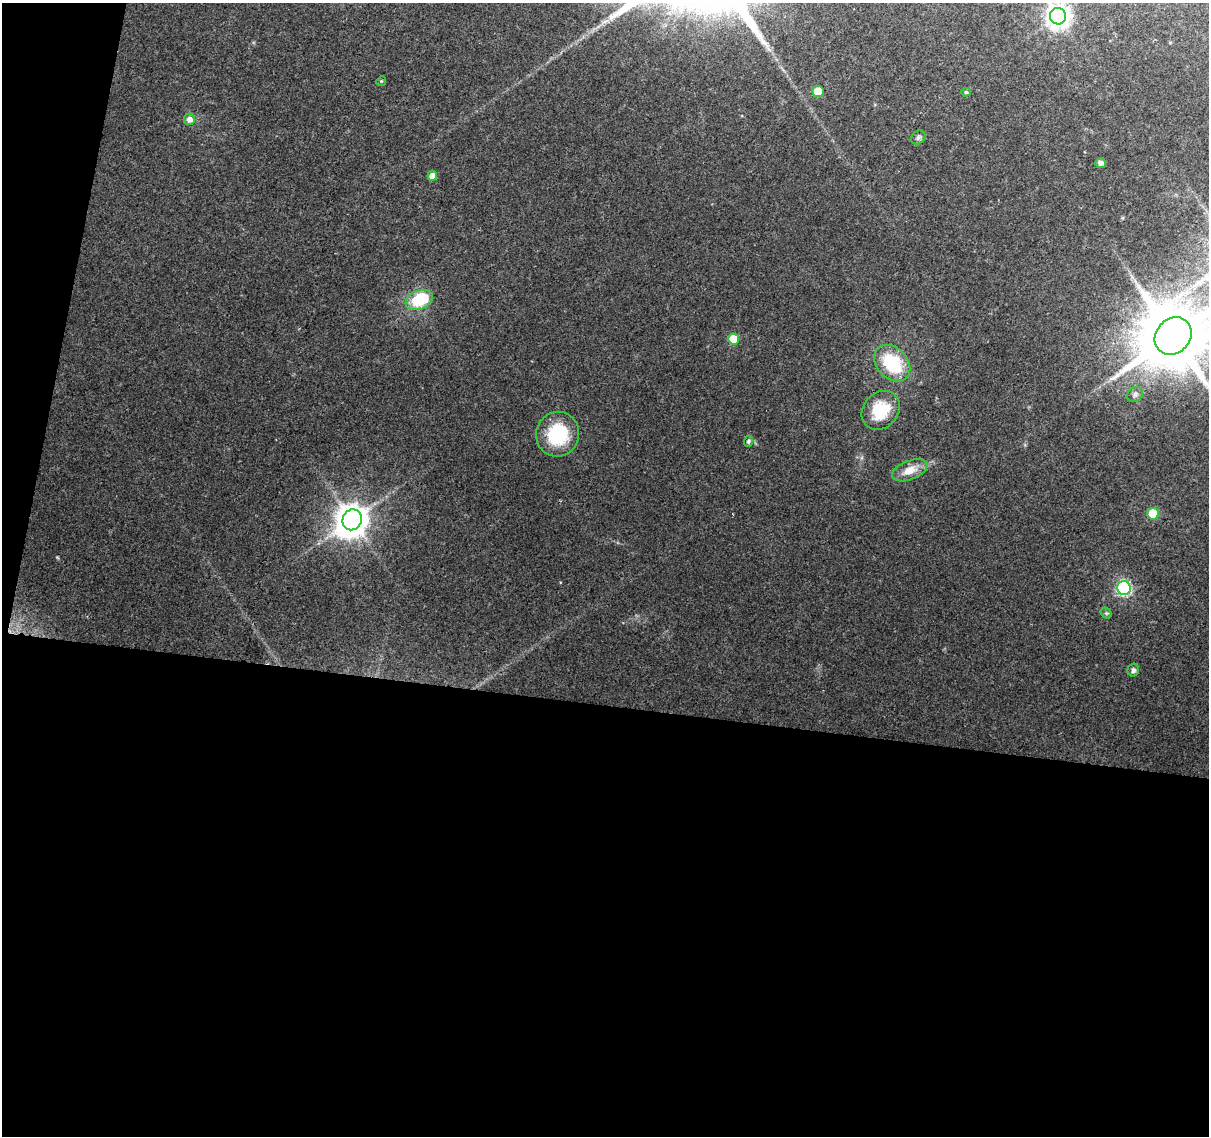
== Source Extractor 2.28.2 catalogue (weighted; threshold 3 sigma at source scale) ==
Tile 13 of 4 x 4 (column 1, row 4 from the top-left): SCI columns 1-1207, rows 225-1358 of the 4835 x 5046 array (HDU 1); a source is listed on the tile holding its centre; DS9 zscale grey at full resolution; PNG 1211 x 1138 px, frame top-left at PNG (2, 3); each listed source drawn as its Kron ellipse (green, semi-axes under 4 px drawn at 4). Shown black and unused: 41% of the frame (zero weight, under 2 of 3 exposures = <1% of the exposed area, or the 3 px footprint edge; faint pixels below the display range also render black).
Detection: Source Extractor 2.28.2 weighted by HDU 2 'WHT'; one run over the whole footprint, this tile lists its part. Background 0.138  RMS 0.0098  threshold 0.0441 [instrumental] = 3 sigma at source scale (4.5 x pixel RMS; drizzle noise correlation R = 1.50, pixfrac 1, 0.0396/0.0396 arcsec/px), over >= 5 px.
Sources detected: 22; all 22 listed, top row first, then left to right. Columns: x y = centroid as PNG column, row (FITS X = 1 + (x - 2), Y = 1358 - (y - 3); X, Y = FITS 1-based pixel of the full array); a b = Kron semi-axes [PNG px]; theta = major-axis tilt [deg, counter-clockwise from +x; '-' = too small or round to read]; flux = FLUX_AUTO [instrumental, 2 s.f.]
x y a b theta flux
1058 16 8 8 - 720
381 81 5 4 - 1.2
818 91 5 5 - 28
966 92 5 4 - 1.6
189 119 6 5 - 5.4
918 137 8 6 38 2.4
1100 163 5 5 - 4.3
432 176 5 5 - 10
419 300 14 9 22 47
1173 336 20 17 48 9600
734 339 5 5 - 31
892 363 20 15 -46 54
1135 394 8 6 40 3
881 410 21 17 48 39
558 434 22 21 - 57
749 441 5 4 - 1.6
910 470 18 9 21 13
1153 514 6 6 - 34
352 520 10 9 - 1700
1124 588 7 6 - 160
1106 613 6 4 -44 1.6
1133 670 6 5 - 2.6
Isophote crosses this tile's border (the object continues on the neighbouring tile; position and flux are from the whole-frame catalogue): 2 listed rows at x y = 1058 16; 1173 336